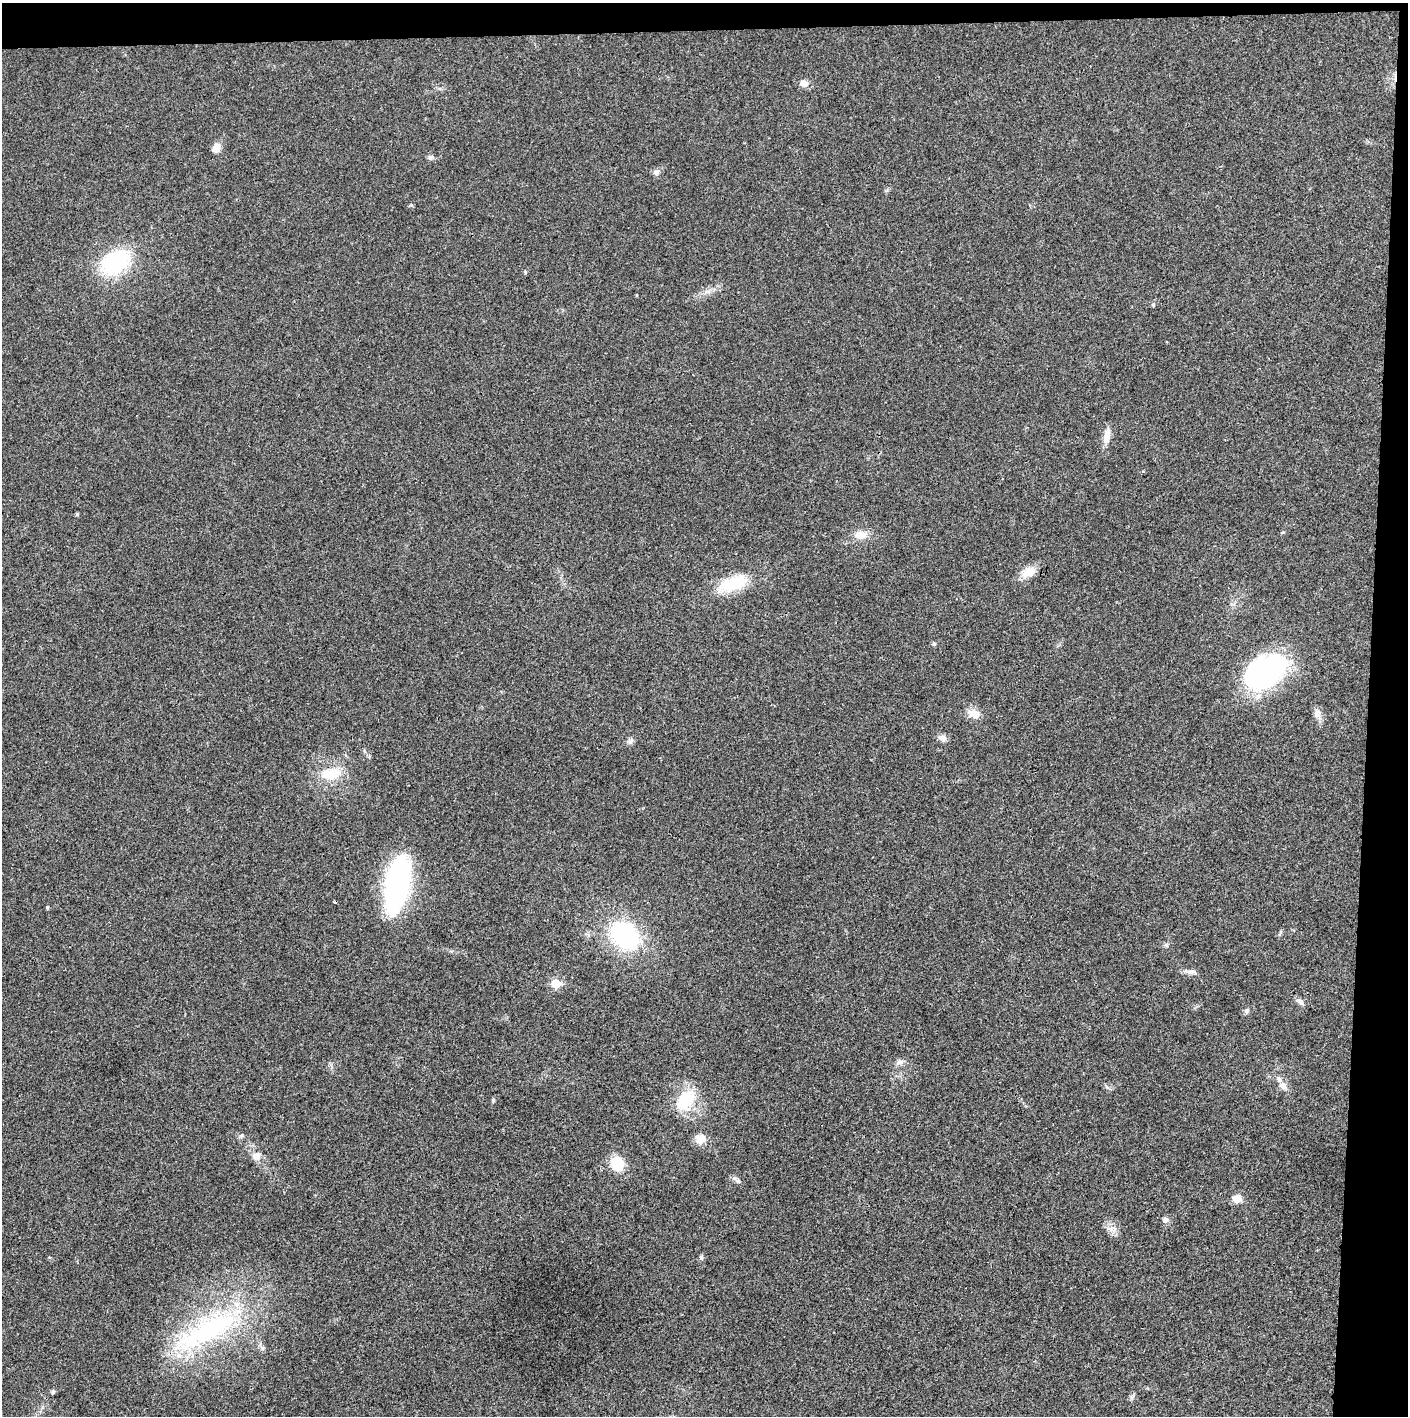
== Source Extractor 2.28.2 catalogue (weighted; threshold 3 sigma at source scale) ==
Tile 3 of 3 x 3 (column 3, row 1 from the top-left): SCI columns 2815-4220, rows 2830-4243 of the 4221 x 4243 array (HDU 1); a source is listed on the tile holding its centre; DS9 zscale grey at full resolution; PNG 1410 x 1418 px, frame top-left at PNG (2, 3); no overlay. Shown black and unused: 5% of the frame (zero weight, under 3 of 4 exposures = <1% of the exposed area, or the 3 px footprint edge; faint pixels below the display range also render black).
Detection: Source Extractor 2.28.2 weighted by HDU 2 'WHT'; one run over the whole footprint, this tile lists its part. Background 0.019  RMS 0.0051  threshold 0.023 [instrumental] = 3 sigma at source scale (4.5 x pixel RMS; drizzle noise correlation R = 1.50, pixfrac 1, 0.05/0.05 arcsec/px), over >= 5 px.
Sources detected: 44; all 44 listed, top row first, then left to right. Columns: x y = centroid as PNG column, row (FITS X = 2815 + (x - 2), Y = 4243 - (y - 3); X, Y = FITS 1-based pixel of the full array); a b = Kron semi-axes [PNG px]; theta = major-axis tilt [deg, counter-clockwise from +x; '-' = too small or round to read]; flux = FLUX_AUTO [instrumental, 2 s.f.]
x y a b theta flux
804 83 9 8 - 3.4
216 148 11 8 72 4.3
430 157 8 4 8 1.1
656 172 9 8 - 1.8
115 263 29 20 31 49
637 295 4 3 - 0.41
1153 305 5 5 - 0.7
1107 436 22 8 80 4.8
77 514 5 4 - 0.58
860 535 14 11 7 5.9
1028 572 19 12 29 6.7
732 584 38 16 21 21
934 644 5 5 - 0.92
1265 671 40 25 32 110
1317 713 12 9 78 2.9
974 714 13 10 -23 6.1
942 738 11 8 -6 2.5
630 741 9 7 60 1.8
331 773 28 15 10 14
397 884 56 21 79 100
47 907 4 4 - 0.67
624 935 30 22 -41 64
1166 945 6 5 - 0.95
1191 972 15 6 -4 2.3
555 983 6 5 - 17
1300 1001 13 6 -28 1.9
1246 1011 7 6 - 1.2
900 1062 12 6 12 2.1
1283 1086 12 9 -63 3.7
1107 1087 7 4 -19 0.97
493 1100 5 4 - 0.67
686 1100 31 21 55 20
241 1136 7 4 1 0.95
700 1139 11 10 - 6.2
257 1156 12 10 -29 3.6
617 1164 12 10 -64 17
738 1181 8 7 - 1.4
1237 1199 9 9 - 5.1
1165 1220 8 7 - 1.7
1112 1229 14 8 -24 3.6
701 1257 6 6 - 0.96
207 1331 106 30 28 85
53 1392 5 5 - 1.1
1133 1396 12 3 56 1.1
Unlisted compact peaks at least as high as the median listed source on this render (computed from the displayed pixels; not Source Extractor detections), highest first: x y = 411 205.